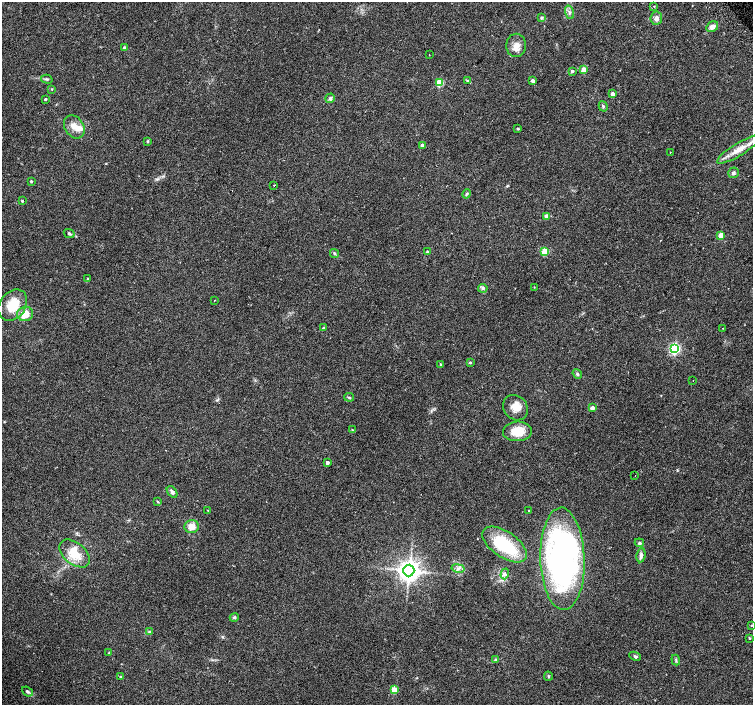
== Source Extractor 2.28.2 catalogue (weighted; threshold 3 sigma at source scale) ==
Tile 10 of 4 x 4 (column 2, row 3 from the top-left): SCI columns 1537-3038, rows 1637-3041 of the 6068 x 6021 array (HDU 1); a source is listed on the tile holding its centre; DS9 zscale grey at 2 x 2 block average (1 PNG px = mean of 2 x 2 image px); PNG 755 x 707 px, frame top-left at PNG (2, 2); each listed source drawn as its Kron ellipse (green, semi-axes under 4 px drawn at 4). Shown black and unused: <1% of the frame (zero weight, under 2 of 3 exposures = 2% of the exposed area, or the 3 px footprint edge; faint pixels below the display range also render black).
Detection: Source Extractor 2.28.2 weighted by HDU 2 'WHT'; one run over the whole footprint, this tile lists its part. Background 0.0845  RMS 0.012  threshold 0.0519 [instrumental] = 3 sigma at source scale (4.5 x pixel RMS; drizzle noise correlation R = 1.50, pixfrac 1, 0.0396/0.0396 arcsec/px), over >= 5 px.
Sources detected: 85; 1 inside a brighter object's white glare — neither listed nor drawn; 3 inside a brighter listed object's ellipse — not listed separately; the other 81 listed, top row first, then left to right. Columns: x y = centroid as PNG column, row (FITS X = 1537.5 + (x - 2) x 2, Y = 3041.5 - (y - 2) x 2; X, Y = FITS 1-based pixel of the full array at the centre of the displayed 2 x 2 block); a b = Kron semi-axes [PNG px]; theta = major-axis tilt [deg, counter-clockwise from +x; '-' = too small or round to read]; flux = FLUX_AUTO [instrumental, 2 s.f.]
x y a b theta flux
654 6 2 2 - 1.3
569 12 7 3 -74 6.3
541 18 4 3 - 3.8
656 18 7 6 - 11
712 27 6 5 - 16
516 45 11 10 - 22
125 48 3 3 - 8.4
429 55 2 2 - 0.97
584 69 3 3 - 31
572 71 3 3 - 4.9
47 79 6 3 -16 4
467 81 4 3 - 3.1
533 81 3 3 - 9.4
440 83 3 3 - 78
52 89 3 2 - 1.8
612 94 3 3 - 16
330 98 5 4 - 5.5
45 99 2 2 - 3.2
603 106 5 3 - 3.9
74 127 12 9 -58 23
518 129 4 3 - 2.2
147 141 4 3 - 2.6
422 146 3 3 - 21
739 149 25 6 31 37
670 152 2 2 - 2.7
733 173 5 5 - 6.6
31 181 3 3 - 2.9
274 185 2 2 - 4.6
467 194 5 3 - 3.8
22 201 3 2 - 2.7
547 216 3 3 - 27
69 233 5 3 - 4.5
721 235 3 3 - 43
427 252 3 2 - 3.8
545 252 3 3 - 62
334 253 5 3 - 3.9
87 278 3 2 - 1.5
534 287 3 2 - 1.2
483 288 5 4 - 5
214 300 2 2 - 2.6
13 305 17 12 55 61
25 314 8 7 - 36
323 328 3 2 - 4.9
723 328 2 2 - 0.89
675 349 4 3 - 380
470 362 3 3 - 3.5
441 365 3 3 - 3.2
577 374 5 4 - 4.2
693 380 2 2 - 2.5
349 397 5 2 - 2.8
515 408 14 11 -47 29
592 408 3 3 - 13
352 430 2 2 - 2.4
517 431 14 9 4 49
327 463 3 3 - 8.2
635 475 2 2 - 2.3
172 492 6 4 -51 7.2
158 502 4 2 - 2.1
208 510 3 2 - 1.9
529 511 2 2 - 1.7
192 527 7 6 - 26
639 543 5 4 - 4.8
505 544 25 13 -34 160
74 553 18 10 -40 54
641 555 7 4 81 8.2
562 559 51 22 -88 800
458 568 6 4 -11 8.1
409 571 6 5 - 2000
505 574 5 4 - 6.5
234 617 4 4 - 4.4
751 625 2 2 - 1.4
150 631 4 3 - 3.5
749 638 3 3 - 2.5
109 653 3 2 - 1.6
635 656 6 3 -26 4.7
496 659 4 3 - 3.3
676 660 5 2 - 3
548 676 4 3 - 2.6
120 677 3 3 - 2.1
394 690 3 3 - 53
27 691 6 4 -39 5.9
Diffuse or blended objects may show on this block-average render without a row.